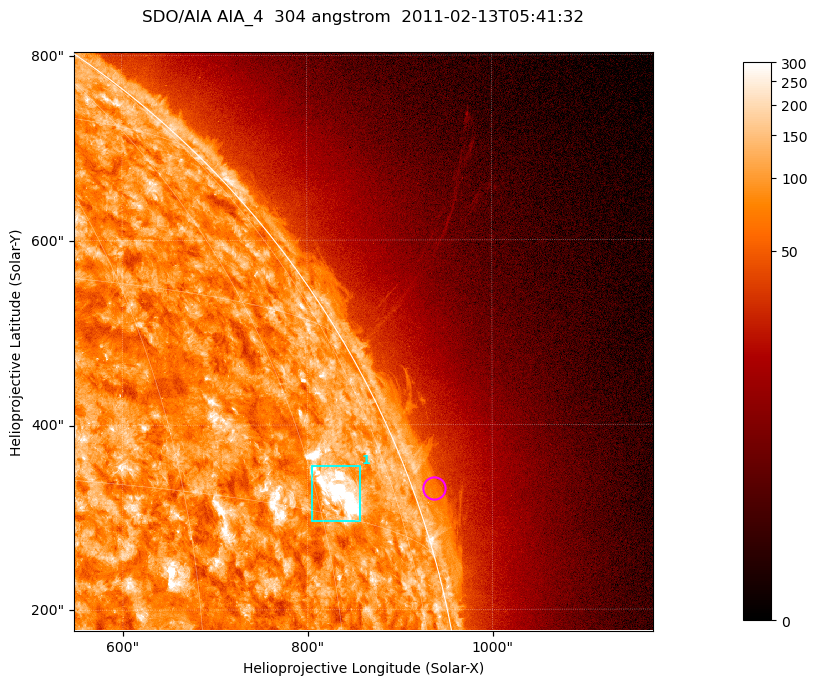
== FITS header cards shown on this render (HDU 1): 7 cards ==
TELESCOP= 'SDO/AIA '           / For AIA: SDO/AIA
INSTRUME= 'AIA_4   '           / For AIA: AIA_ATA1, AIA_ATA2, AIA_ATA3 or AIA_AT
WAVELNTH=                  304 / [angstrom] Wavelength
WAVEUNIT= 'angstrom'           / Wavelength unit: angstrom
DATE-OBS= '2011-02-13T05:41:32.124' / [ISO] Date when observation started; ISO 8
CTYPE1  = 'HPLN-TAN'           / CTYPE1; Typically HPLN
CTYPE2  = 'HPLT-TAN'           / CTYPE2; Typically HPLT

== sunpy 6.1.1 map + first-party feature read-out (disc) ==
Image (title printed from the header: SDO/AIA AIA_4  304 angstrom  2011-02-13T05:41:32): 1044 x 1044 px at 0.6 arcsec/px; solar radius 972 arcsec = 1619 px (partial field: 5.6% of the solar disc is inside the frame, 42% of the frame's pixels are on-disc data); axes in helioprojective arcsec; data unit not stated in the header (colour bar unlabelled)
Orientation: roll -0.132 deg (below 1 deg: not rotated)
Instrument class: DISC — disc imager (sunpy class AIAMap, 304 A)
Bright regions (active regions / flare kernels): reference = the on-disc median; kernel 9 px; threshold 5 sigma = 157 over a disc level ~88.9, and >= 1.15x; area >= 1089 px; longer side >= 13 px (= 7.8 arcsec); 1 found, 1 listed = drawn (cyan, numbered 1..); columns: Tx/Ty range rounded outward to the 2 arcsec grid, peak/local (2 s.f.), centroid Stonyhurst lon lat
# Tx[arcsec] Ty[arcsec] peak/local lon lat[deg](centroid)
1 804..858 296..356 6.9 +63 +17
Off-limb structures (1.02-1.3 R_sun): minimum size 400 px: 5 found; the strongest spans PA ~285..295 deg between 1.02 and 1.04 R_sun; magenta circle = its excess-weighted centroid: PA ~290 deg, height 1.02 R_sun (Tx ~936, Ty ~332 arcsec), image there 1.6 x the reference